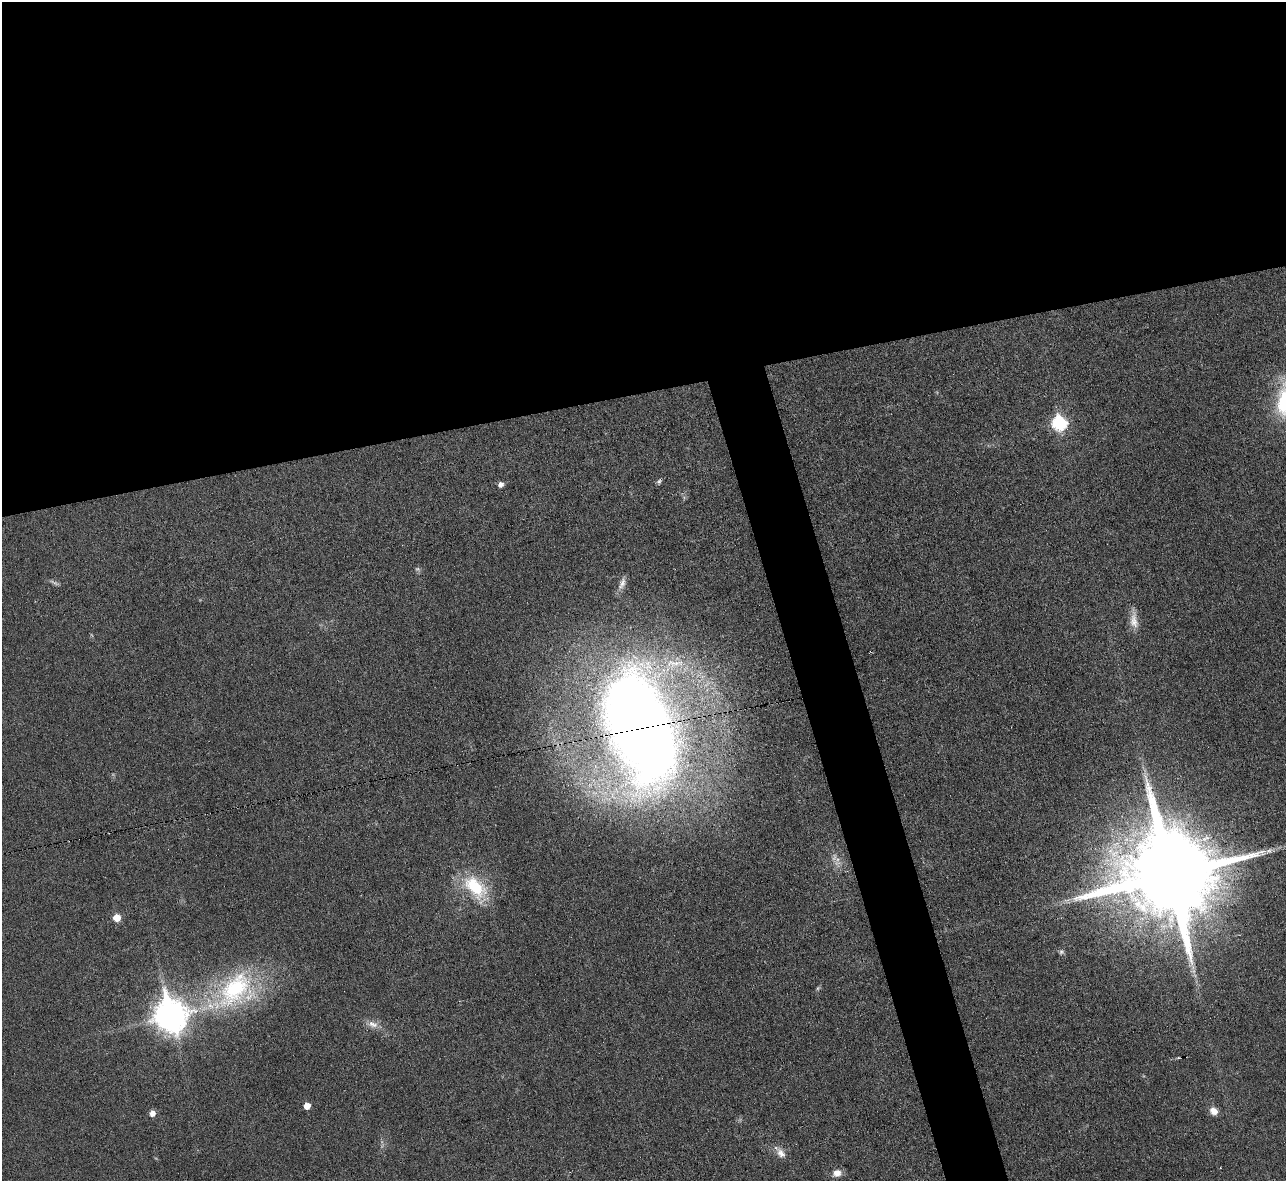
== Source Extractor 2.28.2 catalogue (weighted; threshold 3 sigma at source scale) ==
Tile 2 of 4 x 4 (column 2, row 1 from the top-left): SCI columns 1285-2568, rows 3681-4859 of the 5139 x 5124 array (HDU 1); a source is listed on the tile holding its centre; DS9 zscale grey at full resolution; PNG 1288 x 1183 px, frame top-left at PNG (2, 2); no overlay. Shown black and unused: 36% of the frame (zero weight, under 3 of 6 exposures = <1% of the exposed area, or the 3 px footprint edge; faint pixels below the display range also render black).
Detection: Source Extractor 2.28.2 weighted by HDU 2 'WHT'; one run over the whole footprint, this tile lists its part. Background 0.035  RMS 0.0039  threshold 0.0158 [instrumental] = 3 sigma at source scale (4.09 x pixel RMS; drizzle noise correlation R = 1.36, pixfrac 0.8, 0.05/0.05 arcsec/px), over >= 5 px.
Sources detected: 27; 5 too faint to see at this stretch — not listed; the other 22 listed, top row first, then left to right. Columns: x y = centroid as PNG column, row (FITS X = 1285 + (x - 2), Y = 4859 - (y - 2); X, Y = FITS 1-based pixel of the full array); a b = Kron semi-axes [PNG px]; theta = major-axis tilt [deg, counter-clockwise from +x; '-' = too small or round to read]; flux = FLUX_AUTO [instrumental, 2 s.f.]
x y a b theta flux
1284 402 38 18 85 24
1060 423 8 7 - 50
659 482 7 5 64 0.81
500 484 5 5 - 1.9
622 583 18 8 70 2.4
1134 620 27 10 -86 4.5
640 728 90 46 -70 730
1269 850 7 7 - 1.2
1170 874 26 24 -3 9700
475 887 36 19 -47 21
1067 900 11 6 9 1.6
117 918 6 6 - 5.9
1061 952 7 7 - 0.88
818 988 7 4 45 0.58
235 989 61 35 52 46
170 1016 12 11 - 630
373 1025 15 8 -13 3
307 1106 5 5 - 3.9
1214 1111 9 7 -53 3.4
152 1113 5 5 - 2.7
781 1153 15 10 -46 3.1
837 1173 10 8 18 3.1
Overlapping masked pixels (flux is a lower limit): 1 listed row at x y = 640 728
Isophote crosses this tile's border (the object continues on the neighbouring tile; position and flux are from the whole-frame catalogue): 1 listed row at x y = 1284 402